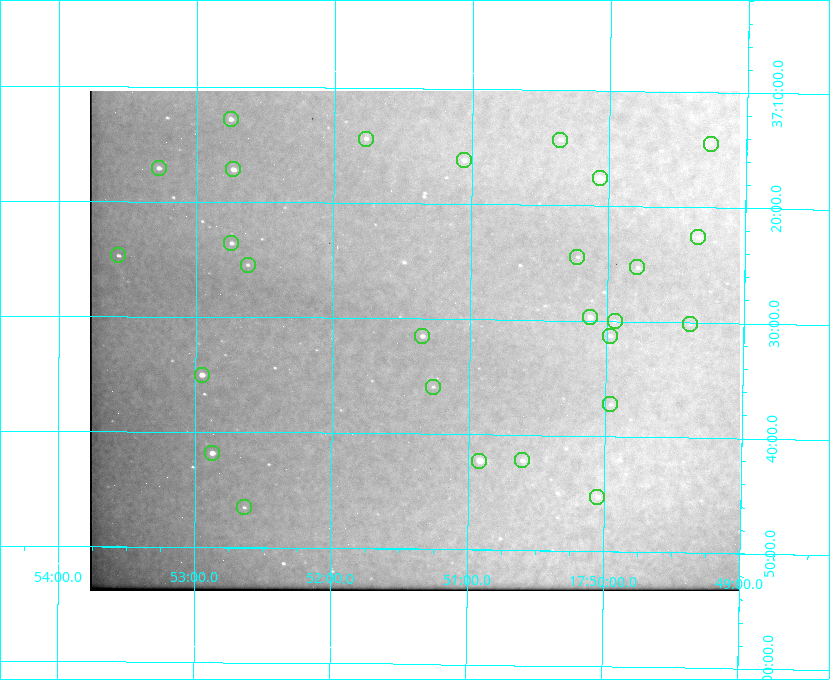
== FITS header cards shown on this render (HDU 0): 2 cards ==
NAXIS1  =                  650 / Width of table row in bytes
NAXIS2  =                  500 / Number of rows in table

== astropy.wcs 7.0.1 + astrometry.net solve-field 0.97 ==
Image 650 x 500 px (HDU 0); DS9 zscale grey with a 90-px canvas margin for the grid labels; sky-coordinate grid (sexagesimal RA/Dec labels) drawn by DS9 from the SOLVED WCS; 27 Tycho-2 reference stars matched to detected sources circled (green)
Header WCS: none
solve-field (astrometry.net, Tycho-2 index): SOLVED blind (the file carries no WCS)
Solved WCS: RA---TAN-SIP/DEC--TAN-SIP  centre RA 17:51:24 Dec +37:32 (267.85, +37.53 deg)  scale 5.21 arcsec/px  FOV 56.5' x 43.4'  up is +179 deg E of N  parity flipped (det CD > 0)
(file carries no celestial WCS; the grid is the blind solution)
Tycho-2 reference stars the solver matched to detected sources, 27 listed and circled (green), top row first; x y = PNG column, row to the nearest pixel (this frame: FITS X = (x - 90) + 1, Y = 500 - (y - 91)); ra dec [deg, ICRS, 3 dp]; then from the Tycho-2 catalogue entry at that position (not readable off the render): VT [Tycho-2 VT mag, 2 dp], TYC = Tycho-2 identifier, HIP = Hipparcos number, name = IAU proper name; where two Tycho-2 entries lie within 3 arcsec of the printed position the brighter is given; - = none
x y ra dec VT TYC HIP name
231 119 268.189 +37.213 9.71 2620-542-1 - -
366 139 267.943 +37.240 10.39 2620-505-1 - -
560 140 267.589 +37.238 11.09 2619-212-1 - -
711 144 267.316 +37.242 12.03 2619-611-1 - -
464 160 267.764 +37.270 10.17 2620-784-1 - -
159 168 268.319 +37.285 9.88 2620-536-1 - -
233 169 268.183 +37.286 8.98 2620-786-1 87506 -
600 178 267.517 +37.293 8.96 2619-379-1 - -
698 237 267.335 +37.377 10.60 2619-634-1 - -
231 243 268.186 +37.393 10.44 2620-175-1 - -
118 255 268.392 +37.412 10.60 2620-800-1 - -
577 257 267.555 +37.408 11.50 2619-358-1 - -
248 265 268.156 +37.424 11.25 2620-712-1 - -
637 267 267.445 +37.422 11.17 2619-451-1 - -
590 317 267.531 +37.495 10.07 2619-274-1 - -
615 321 267.485 +37.500 11.33 2619-40-1 - -
690 324 267.347 +37.503 12.15 3088-638-1 - -
422 336 267.836 +37.525 9.96 3089-889-1 - -
610 336 267.494 +37.522 10.35 3088-270-1 - -
202 375 268.239 +37.584 8.64 3089-755-1 - -
433 387 267.815 +37.598 11.54 3089-1081-1 - -
610 404 267.491 +37.621 11.40 3088-1284-1 - -
212 453 268.219 +37.697 8.93 3089-671-1 - -
522 460 267.652 +37.703 11.04 3089-693-1 - -
479 461 267.730 +37.705 8.13 3089-1203-1 87349 -
597 497 267.512 +37.755 10.10 3089-2332-1 - -
244 507 268.159 +37.775 11.22 3089-2245-1 - -